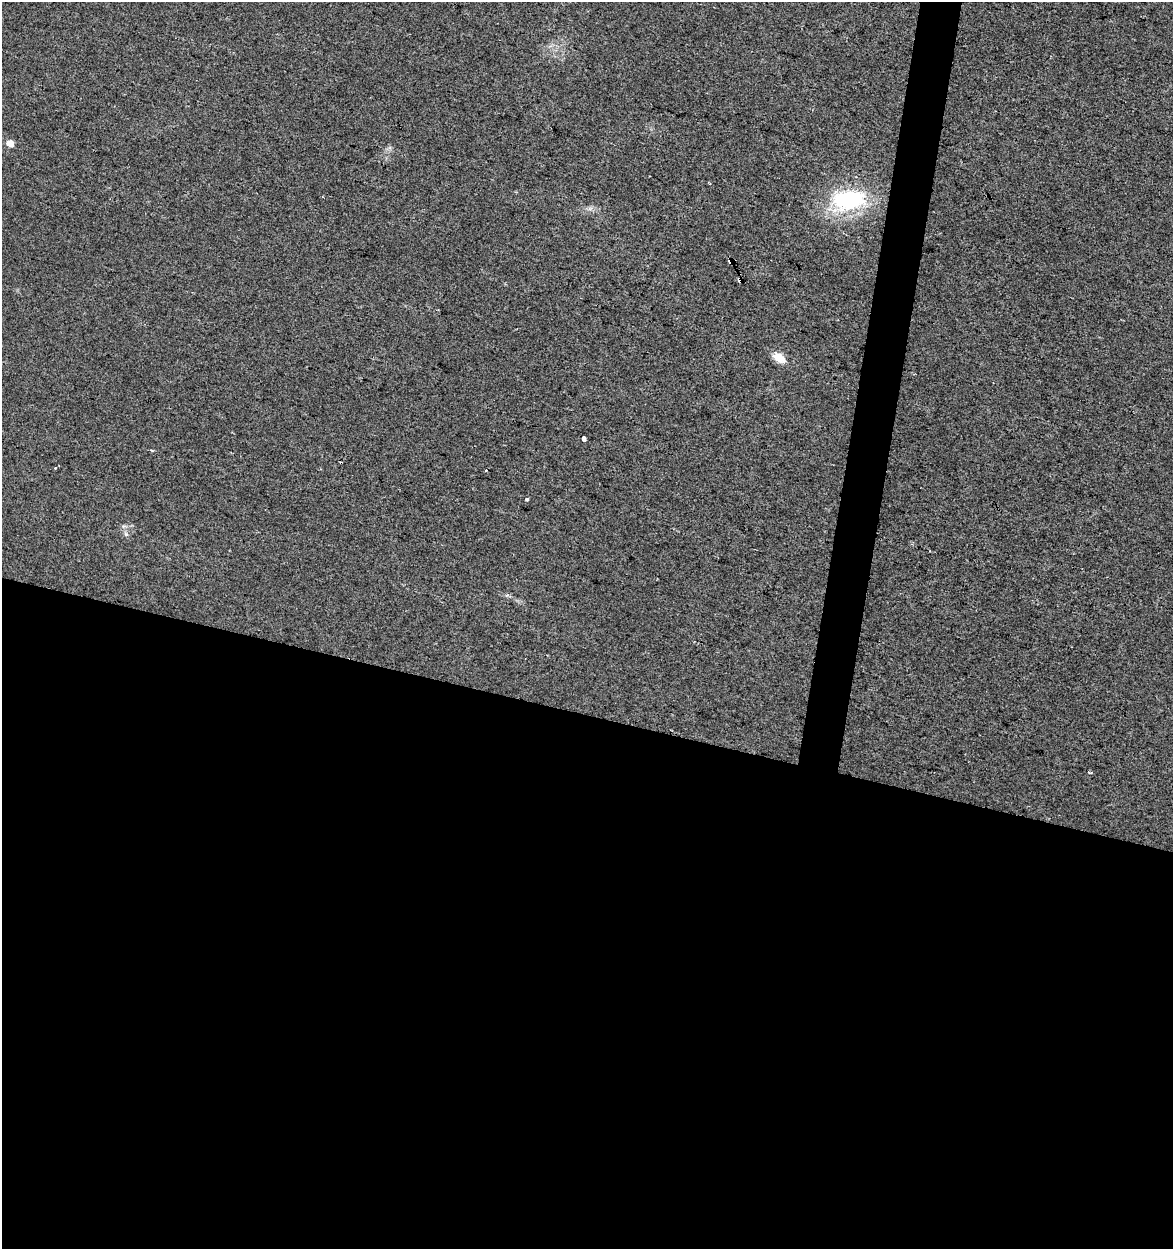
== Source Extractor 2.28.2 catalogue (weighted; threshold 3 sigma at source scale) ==
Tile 14 of 4 x 4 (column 2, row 4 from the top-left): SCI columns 1457-2627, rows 1-1247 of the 5193 x 4995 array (HDU 1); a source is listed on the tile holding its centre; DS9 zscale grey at full resolution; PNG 1175 x 1251 px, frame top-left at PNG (2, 2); no overlay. Shown black and unused: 45% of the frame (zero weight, under 2 of 3 exposures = <1% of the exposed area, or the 3 px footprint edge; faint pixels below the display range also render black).
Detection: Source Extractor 2.28.2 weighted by HDU 2 'WHT'; one run over the whole footprint, this tile lists its part. Background 0.017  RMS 0.0078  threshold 0.035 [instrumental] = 3 sigma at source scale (4.5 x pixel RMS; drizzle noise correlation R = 1.50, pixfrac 1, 0.0396/0.0396 arcsec/px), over >= 5 px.
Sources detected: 11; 2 cosmic-ray / hot-pixel residue — not listed; the other 9 listed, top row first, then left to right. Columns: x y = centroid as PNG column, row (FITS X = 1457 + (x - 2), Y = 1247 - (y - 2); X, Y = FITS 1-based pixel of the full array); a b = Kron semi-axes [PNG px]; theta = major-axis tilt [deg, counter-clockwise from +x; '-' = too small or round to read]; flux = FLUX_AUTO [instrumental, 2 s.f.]
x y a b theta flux
10 143 6 5 - 7.4
849 200 41 23 6 71
730 261 5 4 - 25
741 280 4 3 - 17
779 358 15 9 -35 9.6
583 439 4 3 - 12
527 499 3 3 - 2.6
126 534 7 5 -44 1.6
1090 772 4 3 - 1.7
Overlapping masked pixels (flux is a lower limit): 2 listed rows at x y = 730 261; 741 280